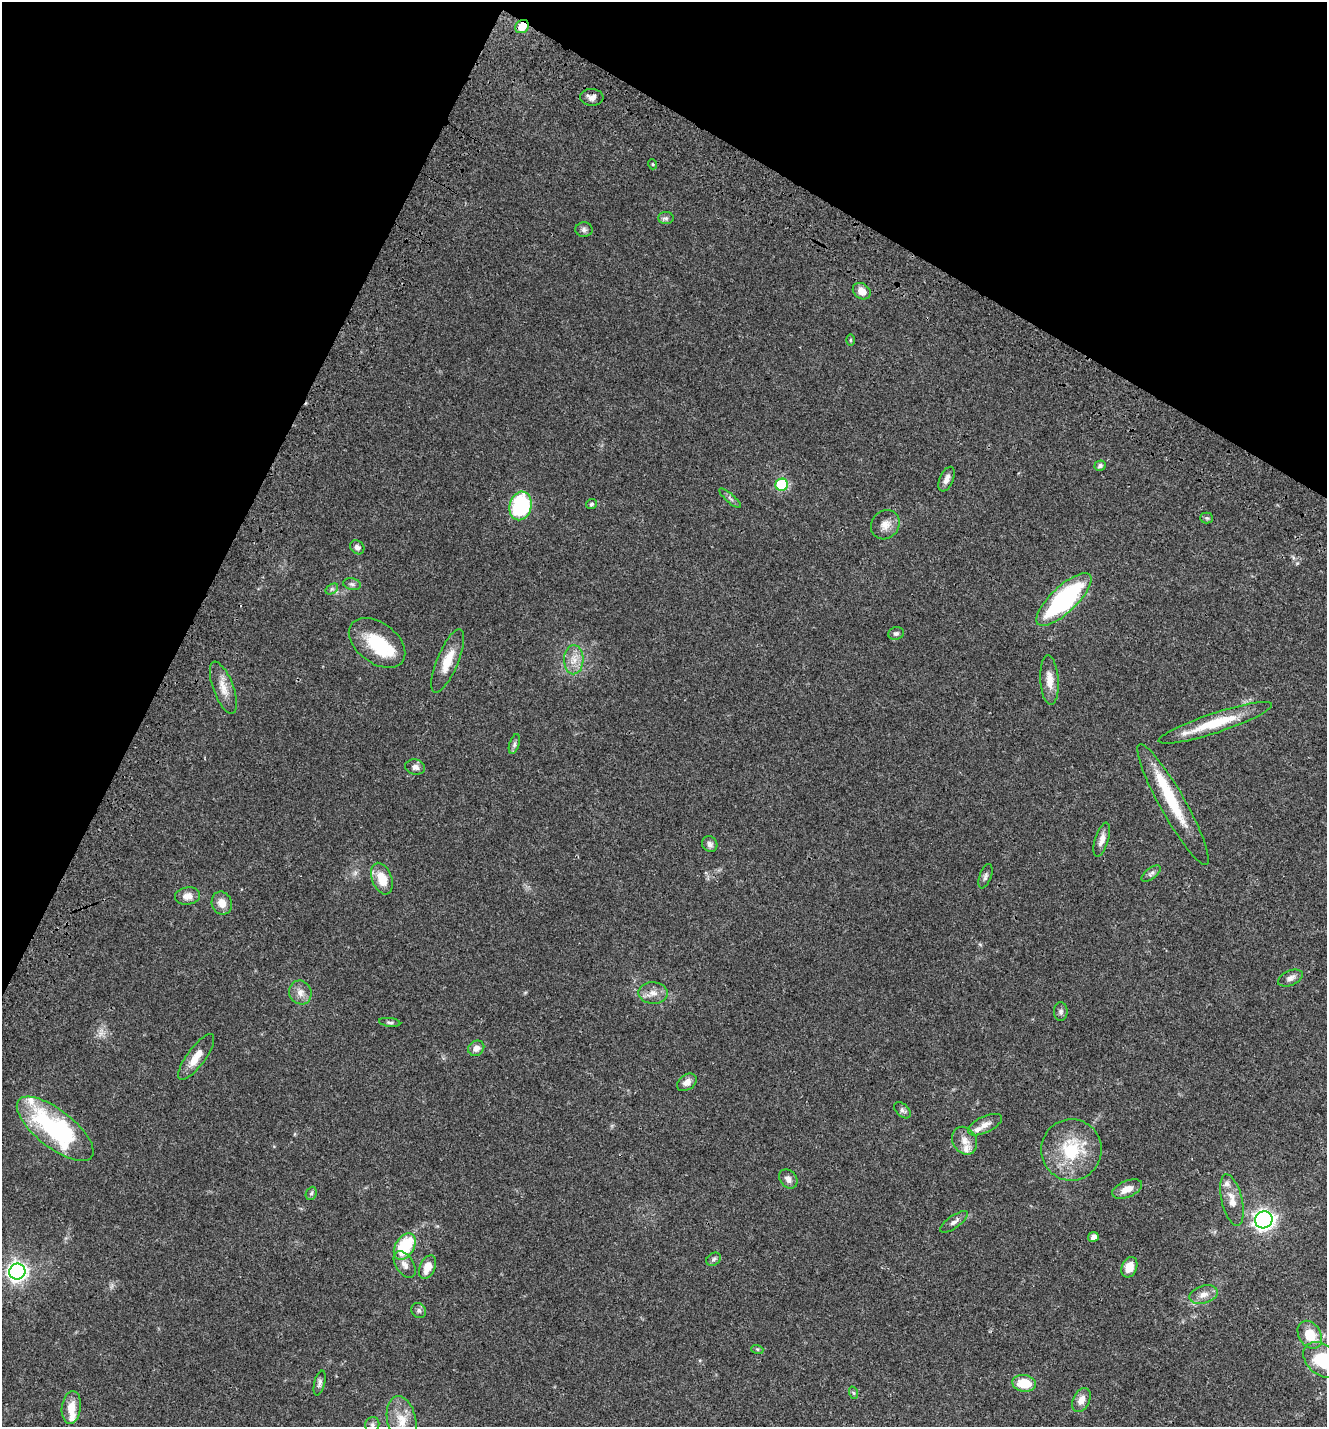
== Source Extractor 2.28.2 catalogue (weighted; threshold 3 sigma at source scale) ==
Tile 2 of 4 x 4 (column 2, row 1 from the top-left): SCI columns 1688-3012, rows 4431-5855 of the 6087 x 5999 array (HDU 1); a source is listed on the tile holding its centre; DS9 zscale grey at full resolution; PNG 1329 x 1429 px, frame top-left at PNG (2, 2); each listed source drawn as its Kron ellipse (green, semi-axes under 4 px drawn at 4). Shown black and unused: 24% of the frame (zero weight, under 3 of 4 exposures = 9% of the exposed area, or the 3 px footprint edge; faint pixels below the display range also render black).
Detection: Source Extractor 2.28.2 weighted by HDU 2 'WHT'; one run over the whole footprint, this tile lists its part. Background 0.0494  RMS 0.0041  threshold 0.0186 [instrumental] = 3 sigma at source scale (4.5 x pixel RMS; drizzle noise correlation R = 1.50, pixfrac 1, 0.0396/0.0396 arcsec/px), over >= 5 px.
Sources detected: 82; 2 inside a brighter object's white glare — neither listed nor drawn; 6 inside a brighter listed object's ellipse — not listed separately; the other 74 listed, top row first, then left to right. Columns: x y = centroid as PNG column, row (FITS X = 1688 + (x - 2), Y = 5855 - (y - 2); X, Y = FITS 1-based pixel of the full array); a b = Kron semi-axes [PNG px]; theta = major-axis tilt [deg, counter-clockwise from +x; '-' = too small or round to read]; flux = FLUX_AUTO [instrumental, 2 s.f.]
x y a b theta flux
522 27 7 6 - 6
592 97 11 8 -3 2.2
652 164 5 3 - 0.32
666 218 8 6 -1 1.1
584 230 8 7 - 1.3
862 291 9 7 -34 3.4
850 340 6 4 90 0.53
1100 466 5 5 - 1.1
946 479 13 7 67 2.4
782 485 6 6 - 34
730 498 14 2 -41 0.87
591 504 5 5 - 0.74
521 506 14 11 76 39
1207 518 6 5 - 0.69
885 525 15 13 47 3.9
357 547 8 6 -43 1.5
352 584 9 5 -10 1.1
332 589 7 4 34 0.76
1064 599 36 13 43 57
896 633 8 6 13 0.95
377 643 32 20 -36 16
574 660 14 9 88 4.3
448 661 34 10 67 8.4
1049 680 25 9 -86 5
223 688 27 10 -70 5.1
1215 723 59 10 18 16
514 744 10 5 73 1.1
415 767 10 7 -12 1.9
1173 805 69 12 -61 18
1102 840 17 6 72 2.8
710 844 8 7 - 1.6
1151 873 11 5 37 1.2
985 876 13 6 70 1.3
382 879 16 10 -69 7.5
187 896 13 8 9 2.9
222 903 12 10 -69 4
1290 978 13 7 23 2
300 992 12 11 - 3.1
653 993 14 10 -1 3.6
1061 1012 9 7 -88 1.2
390 1022 10 4 -7 0.88
476 1048 8 7 - 2.5
196 1057 27 9 54 5.9
687 1082 11 7 35 2.5
902 1110 10 6 -44 1.2
985 1125 18 8 25 3
55 1129 46 18 -38 61
965 1141 15 11 -58 3.8
1071 1150 31 30 - 22
788 1179 10 8 -51 2.1
1127 1189 16 8 22 4.1
311 1193 7 5 67 0.78
1232 1200 26 10 -76 5.3
1264 1220 9 8 - 180
954 1222 16 6 36 1.9
1093 1237 5 5 - 1.8
405 1246 14 9 58 22
714 1259 8 6 35 0.93
405 1265 15 8 -56 2.6
428 1267 12 7 66 4.8
1129 1267 11 7 66 4.9
17 1272 8 8 - 170
1204 1295 15 8 17 3.2
419 1311 8 7 - 1.1
1310 1335 15 11 -57 9.3
757 1349 6 4 -18 0.56
1322 1360 21 15 -41 21
320 1383 13 5 76 1.3
1024 1383 12 8 -10 9.9
854 1393 6 4 -70 0.58
1081 1400 13 8 64 3.3
71 1407 16 9 82 5.8
402 1420 24 14 -78 8.4
372 1425 8 7 - 1.1
Overlapping masked pixels (flux is a lower limit): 1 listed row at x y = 522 27
Isophote crosses this tile's border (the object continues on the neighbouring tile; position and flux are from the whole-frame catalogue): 2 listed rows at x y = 1322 1360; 402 1420